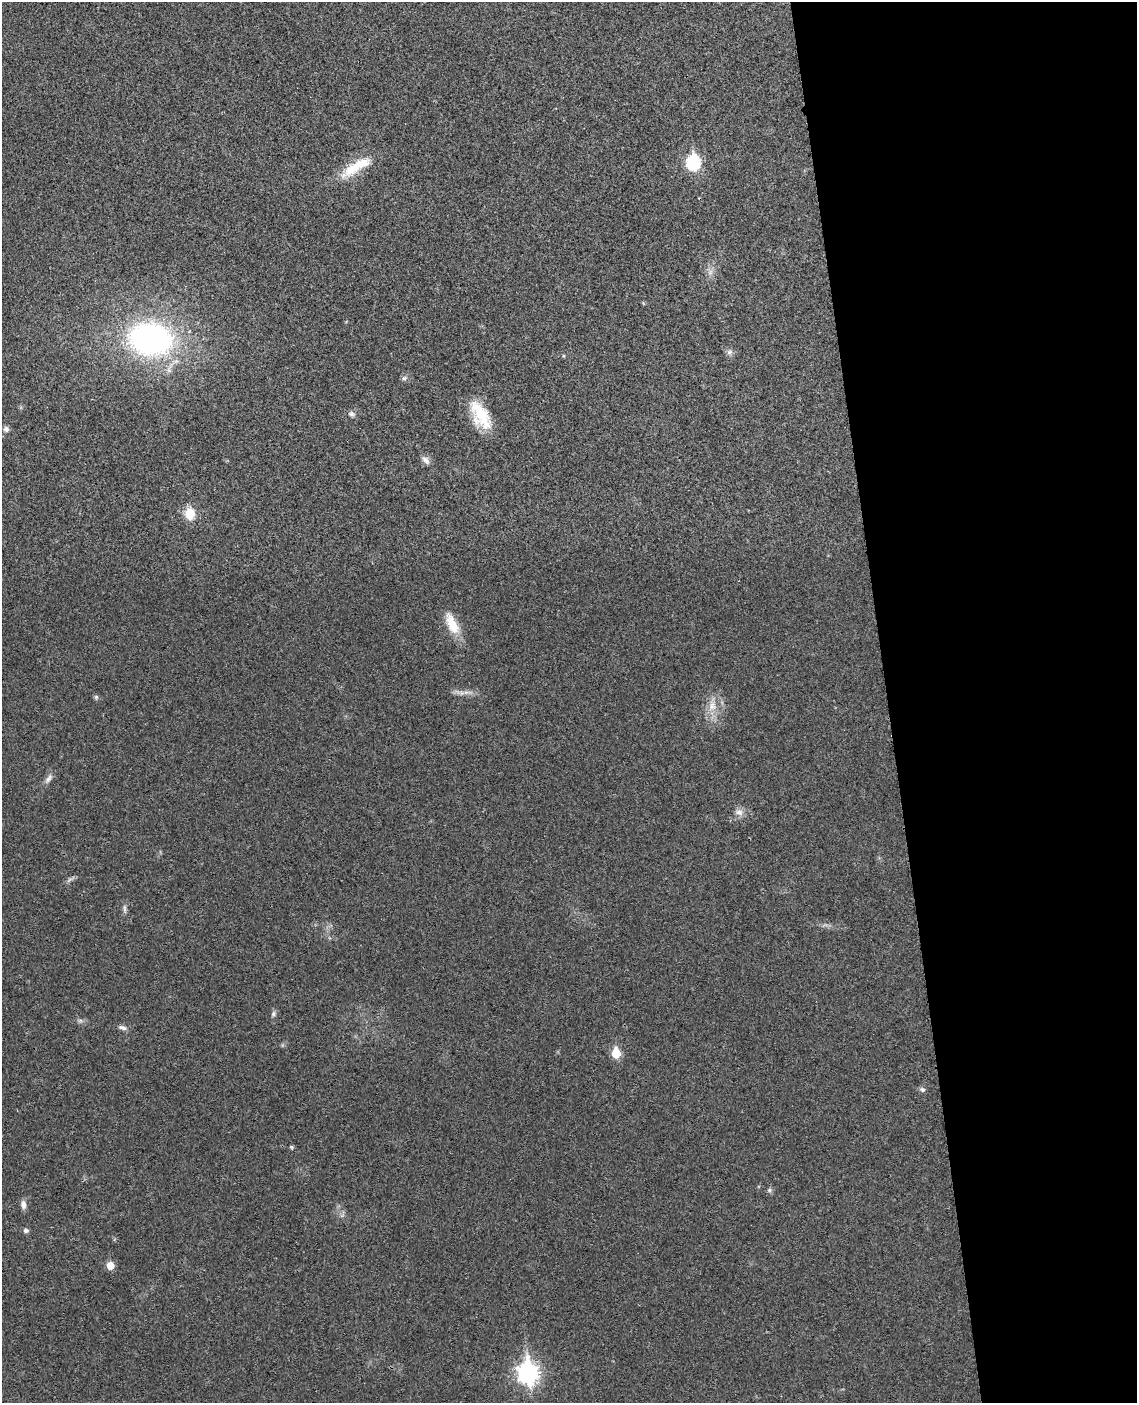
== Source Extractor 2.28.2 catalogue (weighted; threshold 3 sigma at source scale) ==
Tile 8 of 4 x 3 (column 4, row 2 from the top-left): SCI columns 3463-4597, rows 1540-2940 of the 4656 x 4585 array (HDU 1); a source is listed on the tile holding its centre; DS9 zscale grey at full resolution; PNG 1139 x 1405 px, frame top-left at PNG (2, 2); no overlay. Shown black and unused: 22% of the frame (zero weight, under 3 of 4 exposures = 6% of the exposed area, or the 3 px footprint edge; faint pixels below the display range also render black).
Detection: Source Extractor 2.28.2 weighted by HDU 2 'WHT'; one run over the whole footprint, this tile lists its part. Background 0.0216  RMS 0.0044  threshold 0.0196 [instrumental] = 3 sigma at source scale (4.5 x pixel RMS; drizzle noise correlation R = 1.50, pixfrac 1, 0.05/0.05 arcsec/px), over >= 5 px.
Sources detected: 32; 1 inside a brighter object's white glare — not listed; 1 inside a brighter listed object's ellipse — not listed separately; the other 30 listed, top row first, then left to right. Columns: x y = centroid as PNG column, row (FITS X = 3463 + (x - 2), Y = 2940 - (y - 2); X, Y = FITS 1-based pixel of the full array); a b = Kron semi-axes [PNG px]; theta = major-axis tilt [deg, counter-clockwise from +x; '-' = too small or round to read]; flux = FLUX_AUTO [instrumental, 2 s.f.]
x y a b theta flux
693 162 8 7 - 53
351 169 34 15 34 12
710 272 8 5 46 1.4
151 338 37 30 -6 120
729 352 9 6 16 1.4
404 378 8 6 17 1.1
351 414 9 6 -5 1.5
481 415 34 16 -59 16
6 429 7 7 - 1.4
426 460 13 7 -50 2.1
190 514 12 10 87 8.7
452 623 30 11 -64 9.9
461 693 8 6 -21 1.6
96 697 6 6 - 0.74
712 706 14 12 76 5.5
48 779 14 6 53 1.9
739 812 12 8 -13 2.5
69 880 9 3 57 0.87
125 908 13 4 -87 1.2
274 1014 7 6 - 1.1
80 1020 7 4 0 0.94
123 1028 12 6 -15 1.7
616 1053 6 5 - 15
922 1089 8 6 -24 1.1
291 1147 5 4 - 0.65
769 1190 7 5 22 0.9
23 1205 11 7 -89 2.1
26 1230 6 5 - 1.3
110 1266 6 5 - 7.1
528 1373 10 8 -83 220